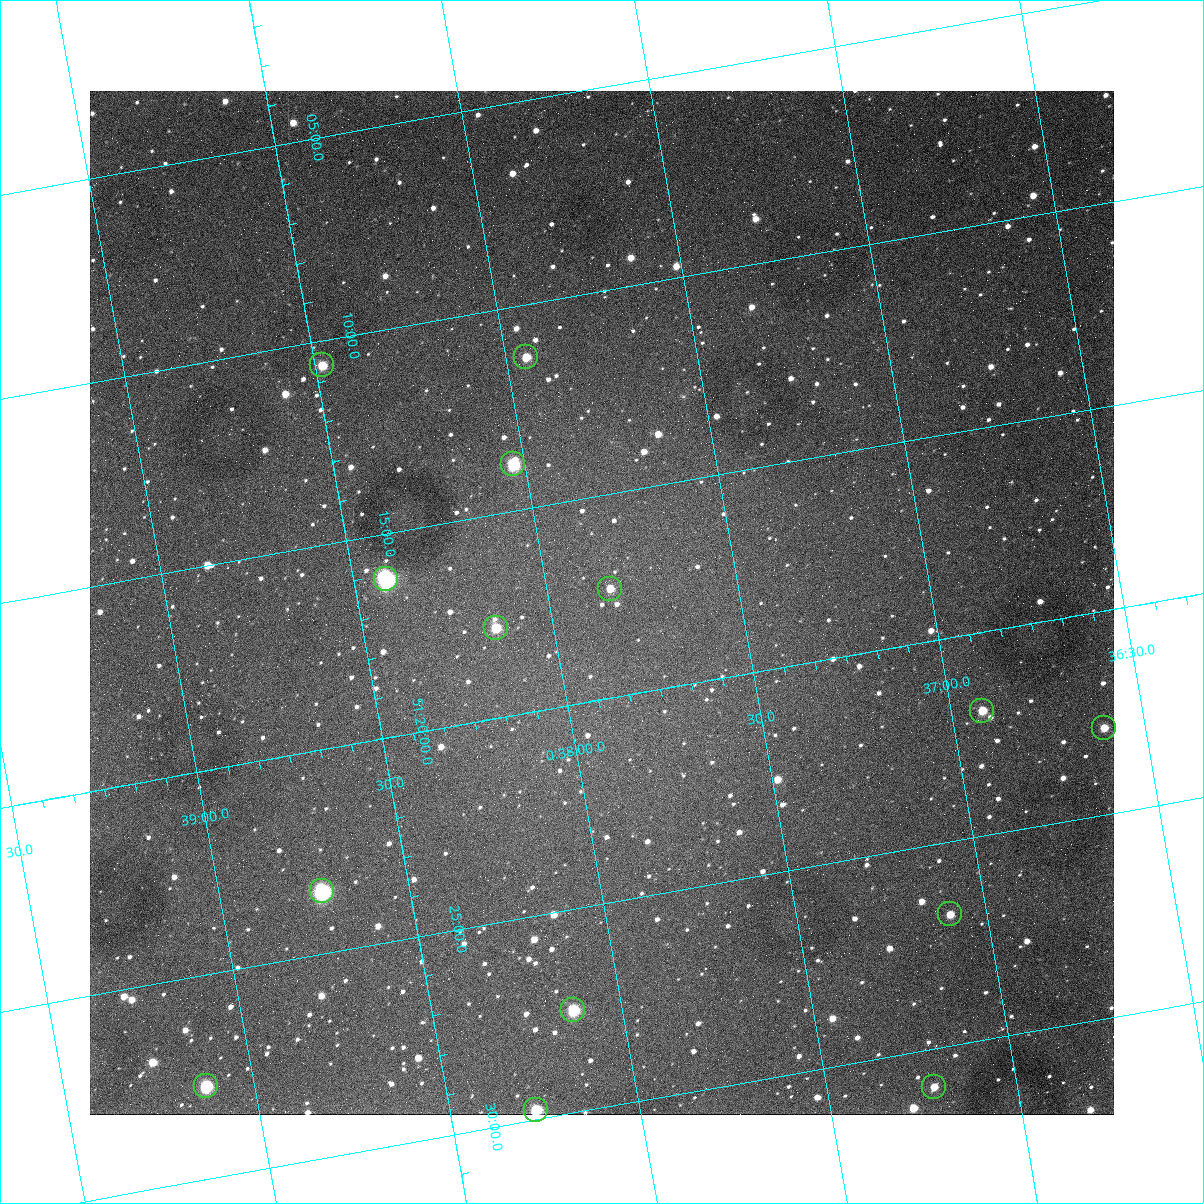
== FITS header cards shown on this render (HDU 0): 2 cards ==
NAXIS1  =                 1024
NAXIS2  =                 1024

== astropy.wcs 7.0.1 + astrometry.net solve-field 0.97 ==
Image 1024 x 1024 px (HDU 0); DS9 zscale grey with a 90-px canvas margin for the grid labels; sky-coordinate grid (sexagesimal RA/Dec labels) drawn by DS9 from the SOLVED WCS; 14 Tycho-2 reference stars matched to detected sources circled (green)
Header WCS: none
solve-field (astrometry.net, Tycho-2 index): SOLVED blind (the file carries no WCS)
Solved WCS: RA---TAN-SIP/DEC--TAN-SIP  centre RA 00:37:52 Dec +51:18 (9.47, +51.29 deg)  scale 1.49 arcsec/px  FOV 25.5' x 25.5'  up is -170 deg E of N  parity flipped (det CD > 0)
(file carries no celestial WCS; the grid is the blind solution)
Tycho-2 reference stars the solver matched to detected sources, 14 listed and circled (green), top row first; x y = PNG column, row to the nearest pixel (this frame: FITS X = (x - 90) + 1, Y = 1024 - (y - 91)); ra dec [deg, ICRS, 3 dp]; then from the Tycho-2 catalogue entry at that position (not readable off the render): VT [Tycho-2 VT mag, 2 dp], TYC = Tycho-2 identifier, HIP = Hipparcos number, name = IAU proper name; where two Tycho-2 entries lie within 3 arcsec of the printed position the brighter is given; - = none
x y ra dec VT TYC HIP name
526 357 9.486 +51.188 10.87 3261-2086-1 - -
322 365 9.620 +51.177 10.71 3261-2090-1 - -
513 464 9.507 +51.231 9.24 3261-2068-1 - -
386 579 9.604 +51.268 7.70 3261-1879-1 3018 -
610 589 9.459 +51.289 11.04 3261-1703-1 - -
496 628 9.538 +51.296 10.24 3261-1493-1 - -
982 711 9.229 +51.365 11.03 3261-2198-1 - -
1104 728 9.152 +51.381 11.06 3261-1519-1 - -
322 891 9.683 +51.391 7.88 3261-1837-1 - -
950 914 9.274 +51.446 10.91 3261-1253-1 - -
573 1010 9.532 +51.458 9.03 3261-1423-1 - -
206 1086 9.782 +51.462 9.45 3261-1155-1 - -
934 1087 9.305 +51.516 11.13 3261-2117-1 - -
536 1110 9.568 +51.496 9.95 3261-2018-1 - -